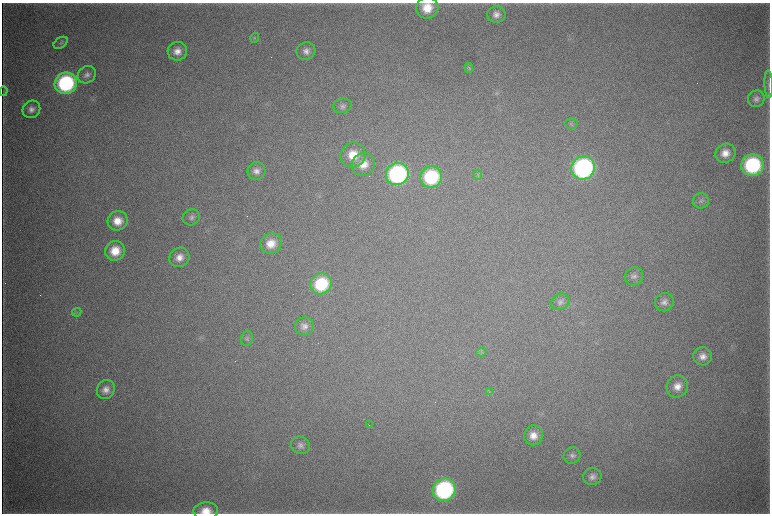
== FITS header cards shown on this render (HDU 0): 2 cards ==
NAXIS1  =                 1536 / length of data axis 1
NAXIS2  =                 1023 / length of data axis 2

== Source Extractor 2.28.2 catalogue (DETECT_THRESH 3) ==
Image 1536 x 1023 px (HDU 0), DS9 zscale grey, zoomed out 1/2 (1 PNG px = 2 x 2 image px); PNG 772 x 516 px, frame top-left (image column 1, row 1022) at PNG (2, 3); each listed source drawn as its Kron ellipse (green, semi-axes under 4 px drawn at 4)
Background 4290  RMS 37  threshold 111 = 3 sigma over >= 5 px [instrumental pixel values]
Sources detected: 52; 3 cannot appear on this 1/2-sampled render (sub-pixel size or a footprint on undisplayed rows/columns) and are neither listed nor drawn; the other 49 listed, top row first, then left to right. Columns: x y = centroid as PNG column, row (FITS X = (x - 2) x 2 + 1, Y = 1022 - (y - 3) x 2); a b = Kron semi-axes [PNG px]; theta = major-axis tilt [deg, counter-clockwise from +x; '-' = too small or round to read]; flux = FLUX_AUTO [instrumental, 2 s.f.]
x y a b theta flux
427 8 11 10 - 1.6e+05
496 14 9 8 - 5.2e+04
255 38 5 3 - 1.0e+04
61 43 8 5 35 1.8e+04
177 51 10 9 - 7.0e+04
306 51 9 8 - 5.1e+04
469 68 5 3 - 1.2e+04
87 75 9 8 - 3.8e+04
66 83 11 10 - 1.1e+06
769 84 14 2 -88 1.4e+04
3 91 5 2 - 5.4e+03
756 99 8 8 - 3.6e+04
342 106 9 7 11 3.2e+04
31 109 9 8 - 4.6e+04
571 124 7 5 6 1.7e+04
725 153 10 9 - 8.6e+04
353 155 13 12 - 1.8e+05
363 164 12 11 - 1.1e+05
752 165 11 10 - 9.1e+05
583 168 12 11 - 1.8e+06
256 171 9 9 - 5.2e+04
397 174 11 11 - 1.5e+06
478 175 5 3 - 1.2e+04
431 177 11 10 - 6.3e+05
701 201 8 7 - 2.9e+04
191 217 9 7 28 2.9e+04
117 221 10 9 - 1.2e+05
271 244 11 10 - 1.2e+05
115 251 10 9 - 1.6e+05
179 257 10 9 - 7.6e+04
634 276 9 8 - 3.6e+04
321 284 11 10 - 4.5e+05
560 302 9 7 29 3.3e+04
664 302 9 9 - 4.5e+04
77 312 4 4 - 1.4e+04
304 326 10 9 - 4.6e+04
247 338 7 6 - 2.1e+04
481 352 5 3 - 1.1e+04
703 356 9 9 - 6.6e+04
677 386 11 10 - 9.1e+04
106 389 10 9 - 6.1e+04
489 392 4 2 - 6.2e+03
369 425 2 1 - 2.6e+03
533 435 10 9 - 8.3e+04
300 445 9 8 - 3.9e+04
572 456 8 8 - 3.2e+04
592 477 9 8 - 4.3e+04
444 490 11 11 - 1.4e+06
206 511 12 8 1 1.2e+05
At the frame edge (FLAGS 8, measured only in part): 1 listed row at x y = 206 511
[3 sub-pixel or undisplayed-footprint detections neither listed nor drawn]